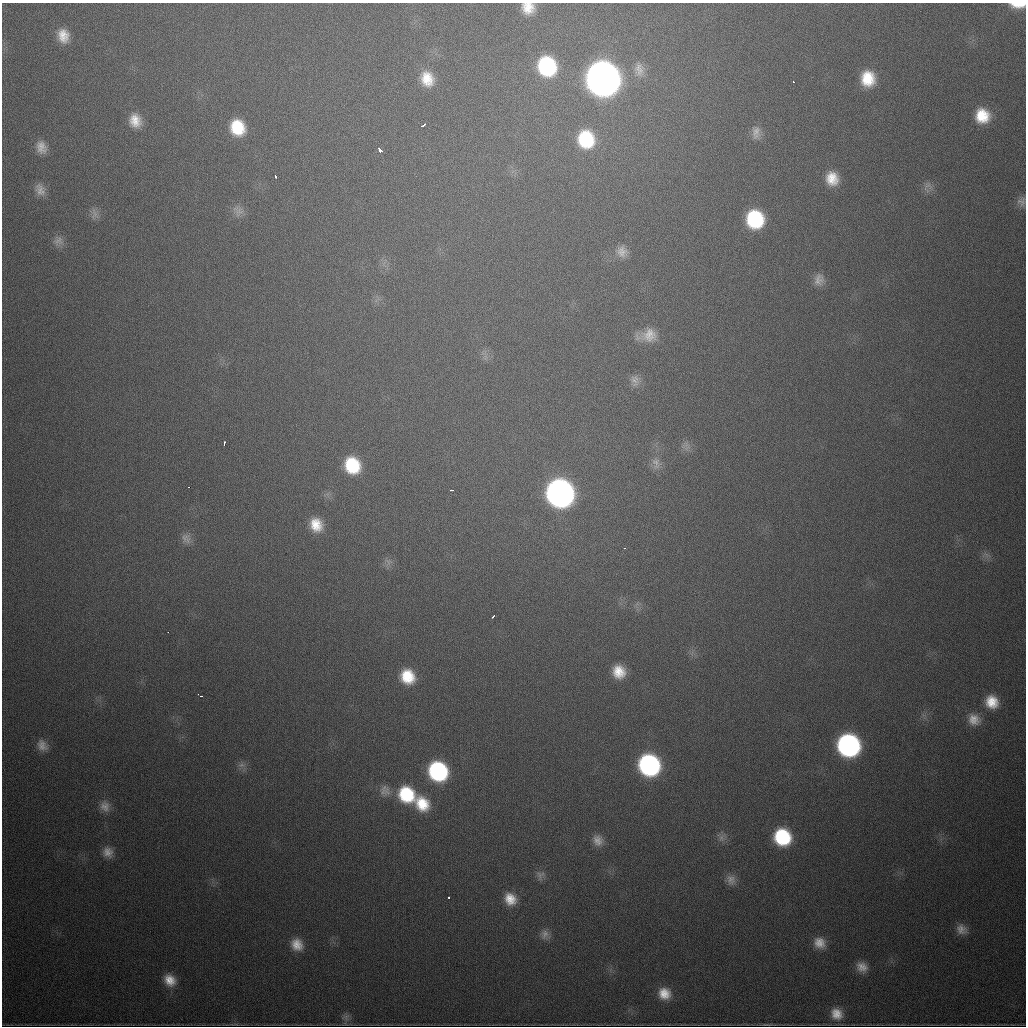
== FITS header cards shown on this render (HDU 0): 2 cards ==
NAXIS1  =                 1024
NAXIS2  =                 1024

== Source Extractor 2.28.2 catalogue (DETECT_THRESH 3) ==
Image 1024 x 1024 px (HDU 0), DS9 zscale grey, 1 PNG px = 1 image px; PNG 1028 x 1028 px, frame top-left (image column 1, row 1024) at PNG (2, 3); no overlay
Background 636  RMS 20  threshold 60.4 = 3 sigma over >= 5 px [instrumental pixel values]
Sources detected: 74; all 74 listed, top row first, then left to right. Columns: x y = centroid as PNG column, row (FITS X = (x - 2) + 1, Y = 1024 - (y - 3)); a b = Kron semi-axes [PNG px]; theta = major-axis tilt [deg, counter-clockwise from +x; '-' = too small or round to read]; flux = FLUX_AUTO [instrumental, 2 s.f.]
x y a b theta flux
1018 5 15 6 1 2.3e+04
528 8 12 11 - 2.2e+04
63 36 16 13 -78 2.3e+04
547 66 18 16 -69 1.5e+05
639 69 19 13 -84 1.5e+04
868 78 17 15 -84 4.4e+04
427 79 18 14 -69 3.1e+04
603 79 18 17 - 3.1e+06
793 82 3 2 - 2.2e+03
982 116 16 15 - 4.2e+04
135 121 16 13 -74 2.3e+04
423 125 6 3 29 5.6e+03
237 127 15 13 -67 5.2e+04
756 132 18 11 90 1.2e+04
586 139 19 17 -75 8.6e+04
41 147 15 11 -72 1.4e+04
380 150 4 3 - 1.6e+04
275 176 4 2 - 1.9e+03
832 178 15 13 -72 2.8e+04
928 185 10 6 35 5.8e+03
40 190 16 11 -63 1.2e+04
1022 201 13 12 - 8.9e+03
238 211 16 12 -51 1.1e+04
95 214 16 8 -86 7.9e+03
755 219 15 14 - 1.1e+05
58 241 14 11 23 9.8e+03
622 252 16 15 - 1.6e+04
819 280 15 12 77 1.2e+04
648 335 25 15 12 2.7e+04
635 380 17 11 -76 1.0e+04
224 443 5 2 - 2.9e+03
656 463 18 11 -76 1.3e+04
352 465 17 15 -62 7.4e+04
189 487 3 2 - 4.4e+03
452 490 4 2 - 3.4e+03
560 493 17 16 - 1.1e+06
316 525 16 13 -68 3.0e+04
185 538 16 11 53 1.2e+04
624 548 3 2 - 2.1e+03
388 562 8 8 - 6.3e+03
493 616 4 2 - 3.2e+03
168 632 3 2 - 1.1e+03
619 672 14 13 - 2.8e+04
407 676 15 13 -53 4.3e+04
201 696 3 2 - 1.4e+03
992 702 16 15 - 3.0e+04
974 719 16 15 - 1.9e+04
42 745 15 11 -56 1.2e+04
848 745 16 15 - 4.1e+05
241 765 9 6 -17 5.8e+03
649 765 16 15 - 3.1e+05
438 771 15 14 - 1.9e+05
383 792 23 11 11 1.3e+04
406 794 18 15 -46 7.9e+04
422 804 18 14 -53 4.2e+04
105 806 16 13 -70 1.4e+04
782 837 14 13 - 1.0e+05
721 838 10 8 -81 6.7e+03
598 840 13 12 - 1.3e+04
108 852 14 13 - 1.4e+04
540 875 13 10 64 7.5e+03
731 880 14 12 -62 1.0e+04
449 897 3 2 - 2.0e+03
510 899 15 12 -53 2.3e+04
961 929 15 12 -39 1.3e+04
545 934 13 12 - 1.0e+04
819 943 15 13 -35 1.9e+04
297 945 15 13 -53 2.0e+04
862 967 15 12 -38 1.6e+04
170 980 16 13 -47 2.2e+04
664 994 14 12 -34 2.3e+04
837 1014 15 13 -55 2.1e+04
346 1017 12 9 10 7.7e+03
767 1024 14 3 1 3.0e+03
At the frame edge (FLAGS 8, measured only in part): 2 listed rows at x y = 1018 5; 528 8